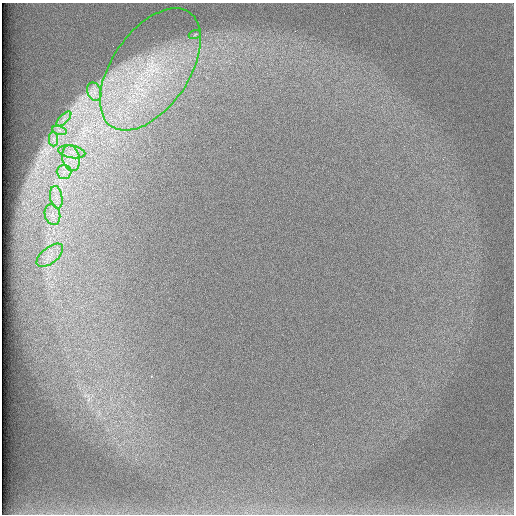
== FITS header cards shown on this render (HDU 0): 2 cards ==
NAXIS1  =                  512 /
NAXIS2  =                  512 /

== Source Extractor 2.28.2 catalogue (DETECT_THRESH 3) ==
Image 512 x 512 px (HDU 0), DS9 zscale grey, 1 PNG px = 1 image px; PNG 516 x 516 px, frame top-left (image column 1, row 512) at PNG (2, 3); each listed source drawn as its Kron ellipse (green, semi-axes under 4 px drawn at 4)
Background 98.1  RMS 2.9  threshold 8.55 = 3 sigma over >= 5 px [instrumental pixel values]
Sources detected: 12; all 12 listed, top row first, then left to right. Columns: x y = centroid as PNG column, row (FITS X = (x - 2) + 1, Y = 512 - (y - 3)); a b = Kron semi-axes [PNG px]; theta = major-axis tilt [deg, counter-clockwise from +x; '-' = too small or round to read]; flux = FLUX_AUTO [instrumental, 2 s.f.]
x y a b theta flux
195 34 6 3 20 280
150 69 69 38 56 33000
94 92 9 7 -69 1100
64 119 10 3 45 690
59 130 7 4 -18 580
53 139 7 4 -89 620
72 152 14 6 -9 1400
71 158 13 8 -77 2200
64 172 7 7 - 960
56 197 11 6 -80 1200
52 215 10 7 -75 1300
50 255 16 8 38 1800